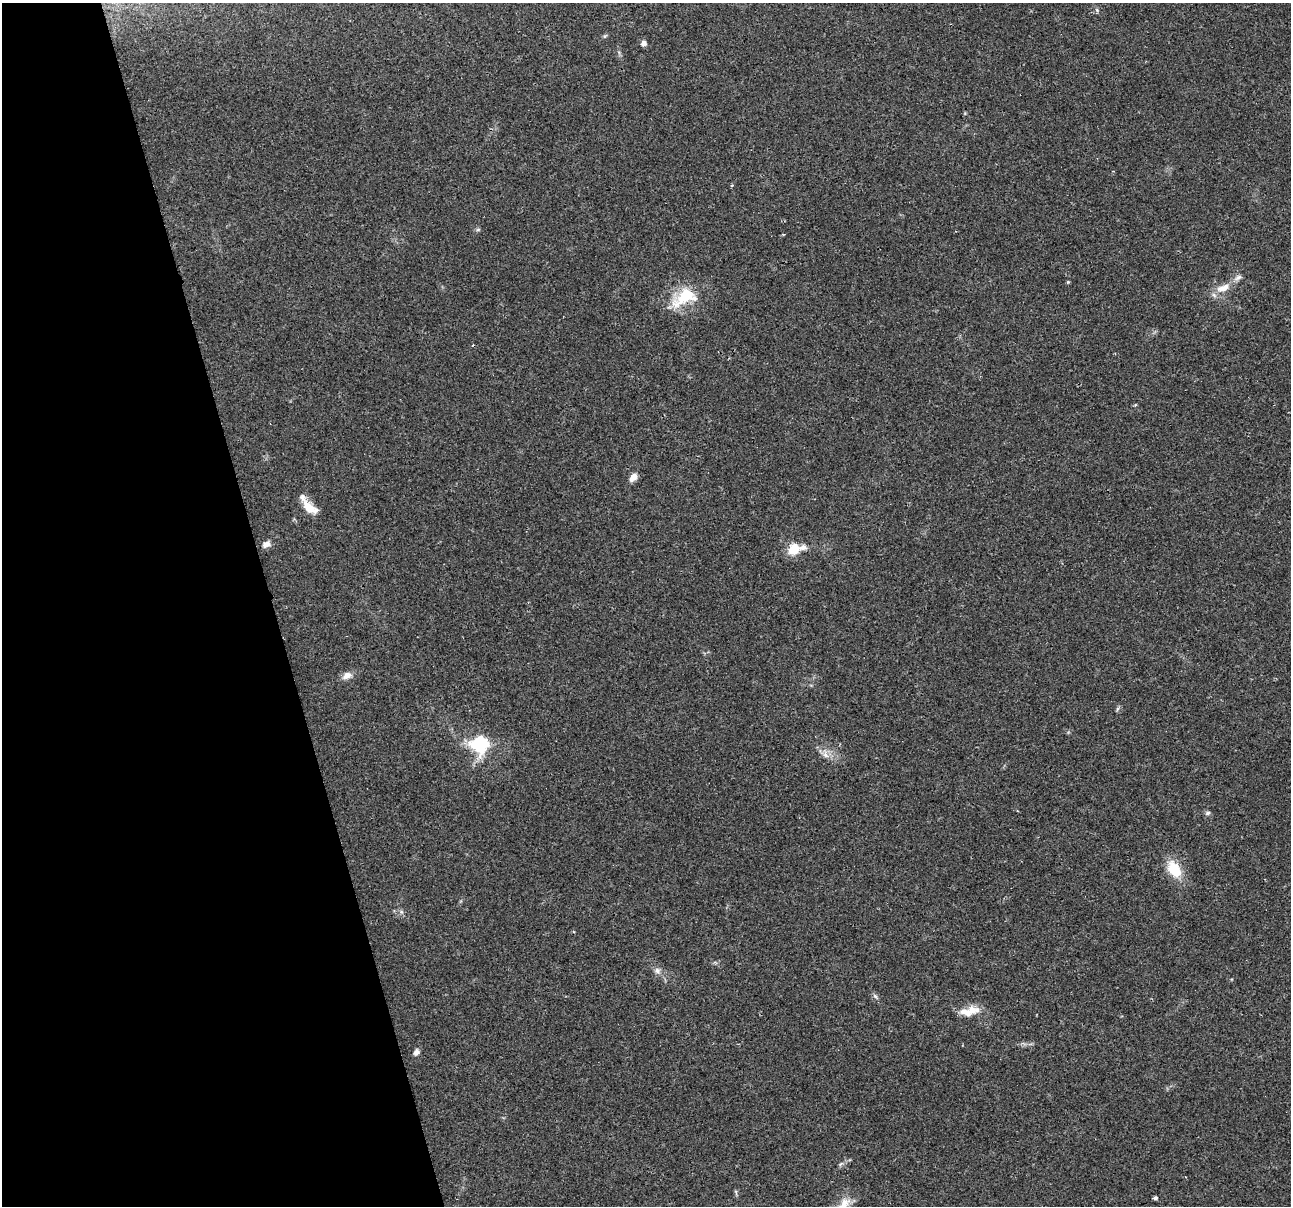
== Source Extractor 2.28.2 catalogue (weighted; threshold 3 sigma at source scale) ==
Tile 5 of 4 x 4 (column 1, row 2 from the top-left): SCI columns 1-1289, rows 2500-3703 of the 5155 x 4952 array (HDU 1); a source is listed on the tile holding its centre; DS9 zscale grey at full resolution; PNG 1293 x 1208 px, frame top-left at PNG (2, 3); no overlay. Shown black and unused: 21% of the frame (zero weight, under 2 of 3 exposures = <1% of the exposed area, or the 3 px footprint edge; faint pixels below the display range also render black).
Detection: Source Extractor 2.28.2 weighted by HDU 2 'WHT'; one run over the whole footprint, this tile lists its part. Background 0.0234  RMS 0.0043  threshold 0.0193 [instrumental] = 3 sigma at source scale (4.5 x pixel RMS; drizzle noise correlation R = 1.50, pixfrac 1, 0.0396/0.0396 arcsec/px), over >= 5 px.
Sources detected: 32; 1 inside a brighter object's white glare — not listed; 4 inside a brighter listed object's ellipse — not listed separately; the other 27 listed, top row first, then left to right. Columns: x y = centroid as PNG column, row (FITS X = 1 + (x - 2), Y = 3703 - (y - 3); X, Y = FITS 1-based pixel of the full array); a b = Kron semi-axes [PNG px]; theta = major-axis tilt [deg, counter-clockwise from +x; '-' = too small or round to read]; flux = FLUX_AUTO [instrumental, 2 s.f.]
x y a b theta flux
1097 10 7 4 -46 0.71
605 36 7 4 52 0.59
643 43 5 5 - 2.3
732 185 4 3 - 0.43
478 230 7 4 2 0.63
783 234 3 2 - 0.59
1068 282 5 4 - 0.42
1223 288 21 9 20 5.5
684 297 37 19 31 17
633 477 10 7 52 3.1
310 508 22 11 -39 6.1
266 544 9 6 29 2.8
794 549 10 9 - 11
347 675 13 9 26 2.9
1117 709 7 4 71 0.68
481 741 24 23 - 19
825 754 12 7 -57 2.6
1207 813 7 5 17 0.92
1174 870 21 13 -58 12
657 971 9 8 - 1.9
875 996 8 4 -54 0.93
972 1010 19 11 -10 5.9
416 1052 7 6 - 1.9
841 1164 9 3 45 0.82
736 1192 8 3 -77 0.66
1155 1198 4 3 - 0.99
843 1205 27 12 52 6.4
Isophote crosses this tile's border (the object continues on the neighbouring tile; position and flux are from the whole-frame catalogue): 1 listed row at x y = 843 1205